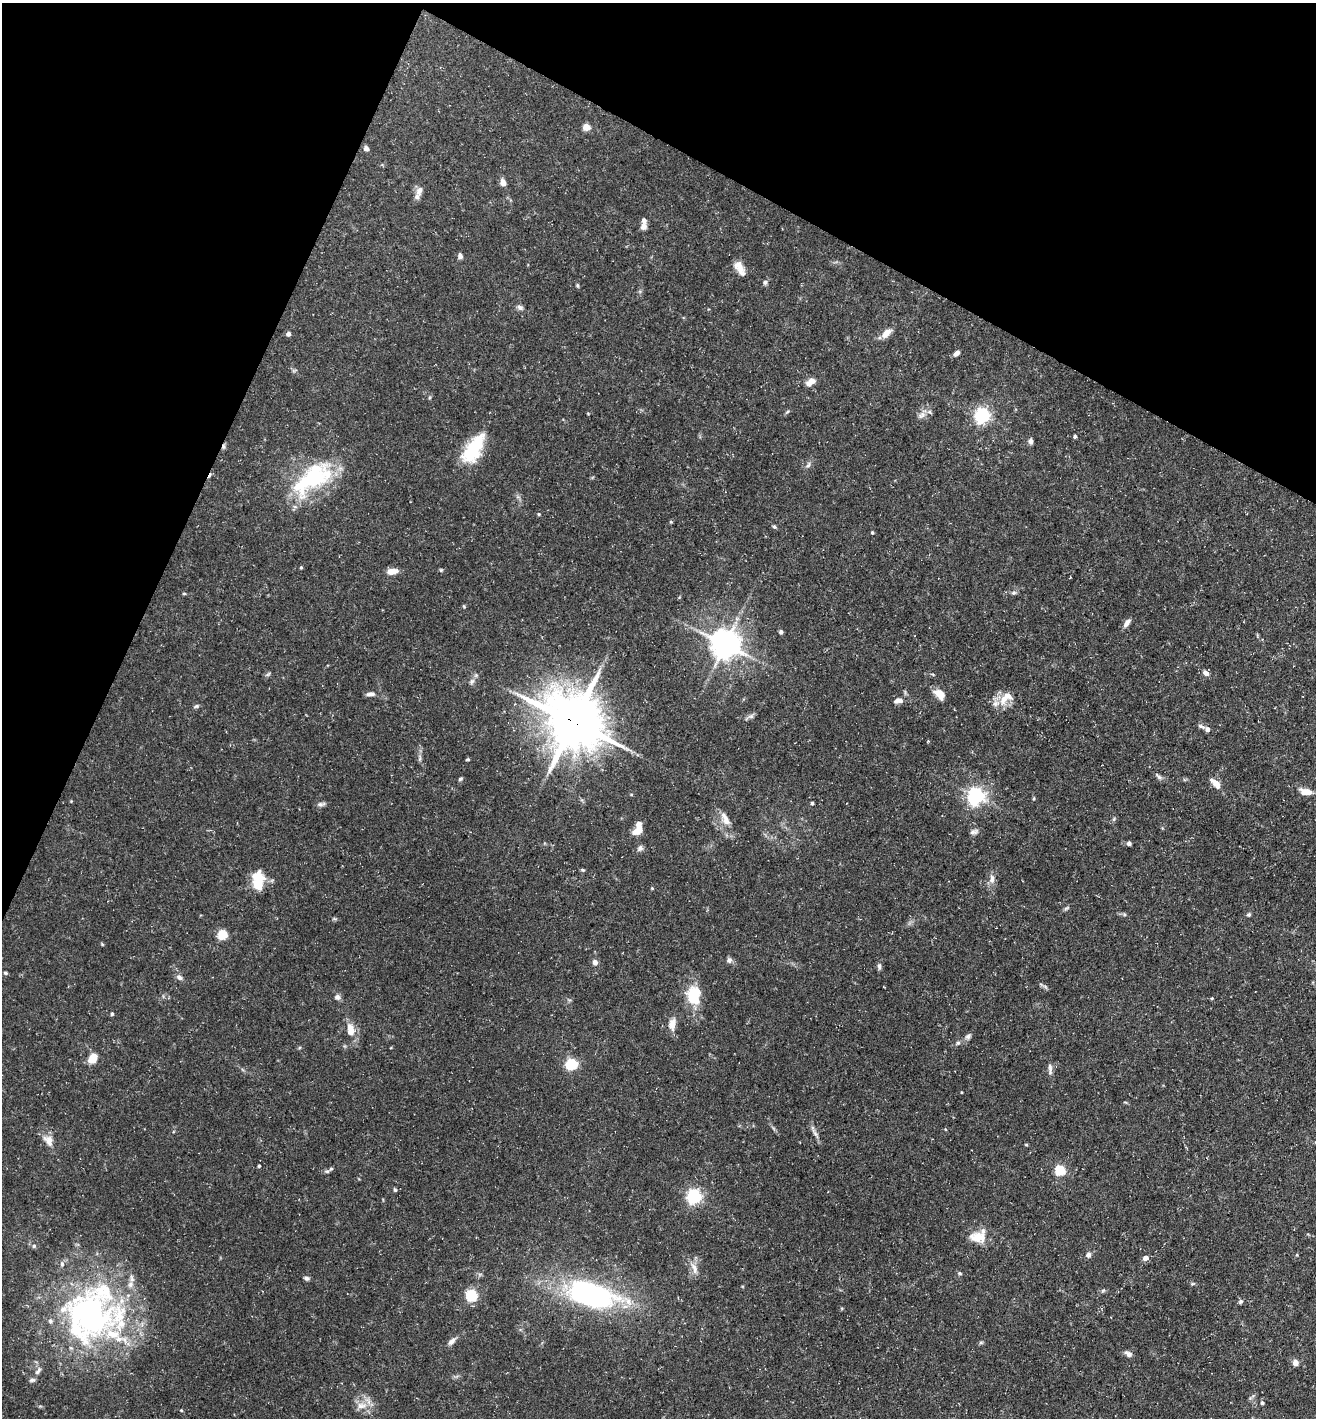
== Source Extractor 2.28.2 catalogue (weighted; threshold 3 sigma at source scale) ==
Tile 2 of 4 x 4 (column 2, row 1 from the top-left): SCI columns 1455-2768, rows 4248-5663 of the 5674 x 5663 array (HDU 1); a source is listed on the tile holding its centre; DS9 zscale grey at full resolution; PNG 1318 x 1420 px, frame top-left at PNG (2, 3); no overlay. Shown black and unused: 23% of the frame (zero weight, under 3 of 5 exposures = <1% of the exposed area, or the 3 px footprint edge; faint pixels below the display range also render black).
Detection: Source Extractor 2.28.2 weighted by HDU 2 'WHT'; one run over the whole footprint, this tile lists its part. Background 0.0534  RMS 0.0049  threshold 0.0221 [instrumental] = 3 sigma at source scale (4.5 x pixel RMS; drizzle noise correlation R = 1.50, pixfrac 1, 0.05/0.05 arcsec/px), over >= 5 px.
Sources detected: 134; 3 inside a brighter object's white glare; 2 cosmic-ray / hot-pixel residue — not listed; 13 inside a brighter listed object's ellipse — not listed separately; the other 116 listed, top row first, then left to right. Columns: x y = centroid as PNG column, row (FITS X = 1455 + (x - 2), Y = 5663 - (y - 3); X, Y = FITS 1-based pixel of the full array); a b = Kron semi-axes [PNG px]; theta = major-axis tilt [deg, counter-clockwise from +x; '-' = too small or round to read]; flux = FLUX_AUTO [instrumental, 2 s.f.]
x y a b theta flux
586 127 5 4 - 12
366 148 6 5 - 1.5
503 182 6 5 - 3.8
419 191 15 8 71 3.2
643 226 8 7 - 2.3
460 256 6 5 - 1.7
739 268 19 9 -59 4.9
765 282 7 6 - 1
577 285 5 4 - 0.63
520 307 9 6 -25 1.5
886 333 14 7 47 4.5
288 334 4 4 - 2.2
956 353 8 5 36 1.9
810 382 12 7 34 4.2
922 415 11 8 37 2.5
982 415 6 6 - 140
1075 436 4 4 - 1
1030 441 6 5 - 1.9
473 448 34 19 62 25
808 465 9 6 55 1.4
309 479 60 23 46 44
539 514 4 4 - 0.52
671 522 4 3 - 0.47
774 527 6 4 -65 0.72
872 532 4 3 - 0.62
301 567 4 3 - 0.55
441 570 5 4 - 0.56
392 571 11 6 6 4.8
184 593 5 3 - 0.51
1013 593 6 6 - 1.1
464 606 5 4 - 0.52
1127 623 12 6 53 2.5
781 632 5 4 - 1.2
725 644 9 8 - 830
1206 673 8 6 -43 2.2
268 674 7 4 37 0.79
472 681 9 6 73 1.6
371 694 10 5 8 2.2
940 694 11 8 -40 6.4
1003 699 16 10 66 6.5
899 701 14 7 11 2.8
196 706 8 4 24 0.87
751 716 9 6 18 1.5
573 722 19 17 -40 2600
1207 729 7 6 - 2.1
420 758 11 4 81 1.2
468 759 5 3 - 0.52
1159 777 8 5 -44 1.3
460 779 5 4 - 0.76
1216 783 14 6 -44 4.8
1306 792 14 7 -9 4.6
976 796 6 6 - 200
71 801 4 4 - 0.39
812 803 4 3 - 0.8
321 804 12 5 7 1.4
725 819 20 9 -63 5
638 829 14 8 68 7.7
974 832 11 6 23 1.6
1129 843 5 5 - 1.4
640 848 9 7 55 1.5
582 870 6 4 -20 0.62
992 879 12 7 83 2.9
258 885 10 9 - 9.7
652 888 4 3 - 0.5
1066 908 7 4 37 0.81
1124 914 6 4 -45 0.64
1249 914 6 5 - 0.84
335 919 6 4 -18 0.66
223 935 5 5 - 30
102 944 5 4 - 0.49
729 960 7 7 - 1.6
595 962 6 5 - 2.3
879 966 9 5 89 1.2
5 973 6 4 -21 0.7
179 977 9 6 -39 1.8
1045 987 7 4 -44 0.89
694 995 21 16 -87 16
337 997 7 7 - 1.7
1212 998 4 3 - 0.44
112 1014 4 4 - 0.71
672 1024 16 9 81 4.1
350 1029 18 10 -79 6.3
968 1036 9 7 51 1.6
958 1043 6 5 - 0.91
93 1058 10 7 57 8.2
571 1064 6 5 - 46
1050 1069 16 5 -87 2.1
945 1129 4 3 - 0.41
815 1134 13 6 -55 2.1
48 1141 18 11 -57 4.8
1026 1145 5 3 - 0.43
259 1166 4 3 - 0.61
331 1169 6 5 - 0.93
1060 1170 5 5 - 37
395 1190 5 4 - 0.7
694 1196 6 6 - 120
978 1237 21 14 -2 8.5
34 1246 5 5 - 0.79
1088 1255 7 7 - 1.6
1145 1258 5 5 - 3
694 1269 17 7 -70 3.8
959 1273 5 5 - 0.83
306 1278 7 5 -12 1.1
1193 1284 7 3 19 0.58
1103 1290 6 5 - 0.78
591 1294 50 22 -17 110
471 1296 5 5 - 51
1241 1301 5 5 - 1
91 1313 78 64 52 160
451 1341 12 6 42 2.2
1128 1354 11 6 -31 1.8
1295 1363 7 7 - 2.4
38 1371 12 6 53 2
1262 1403 5 4 - 0.72
361 1406 16 9 4 5
181 1410 4 3 - 0.46
Overlapping masked pixels (flux is a lower limit): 1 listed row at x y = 573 722